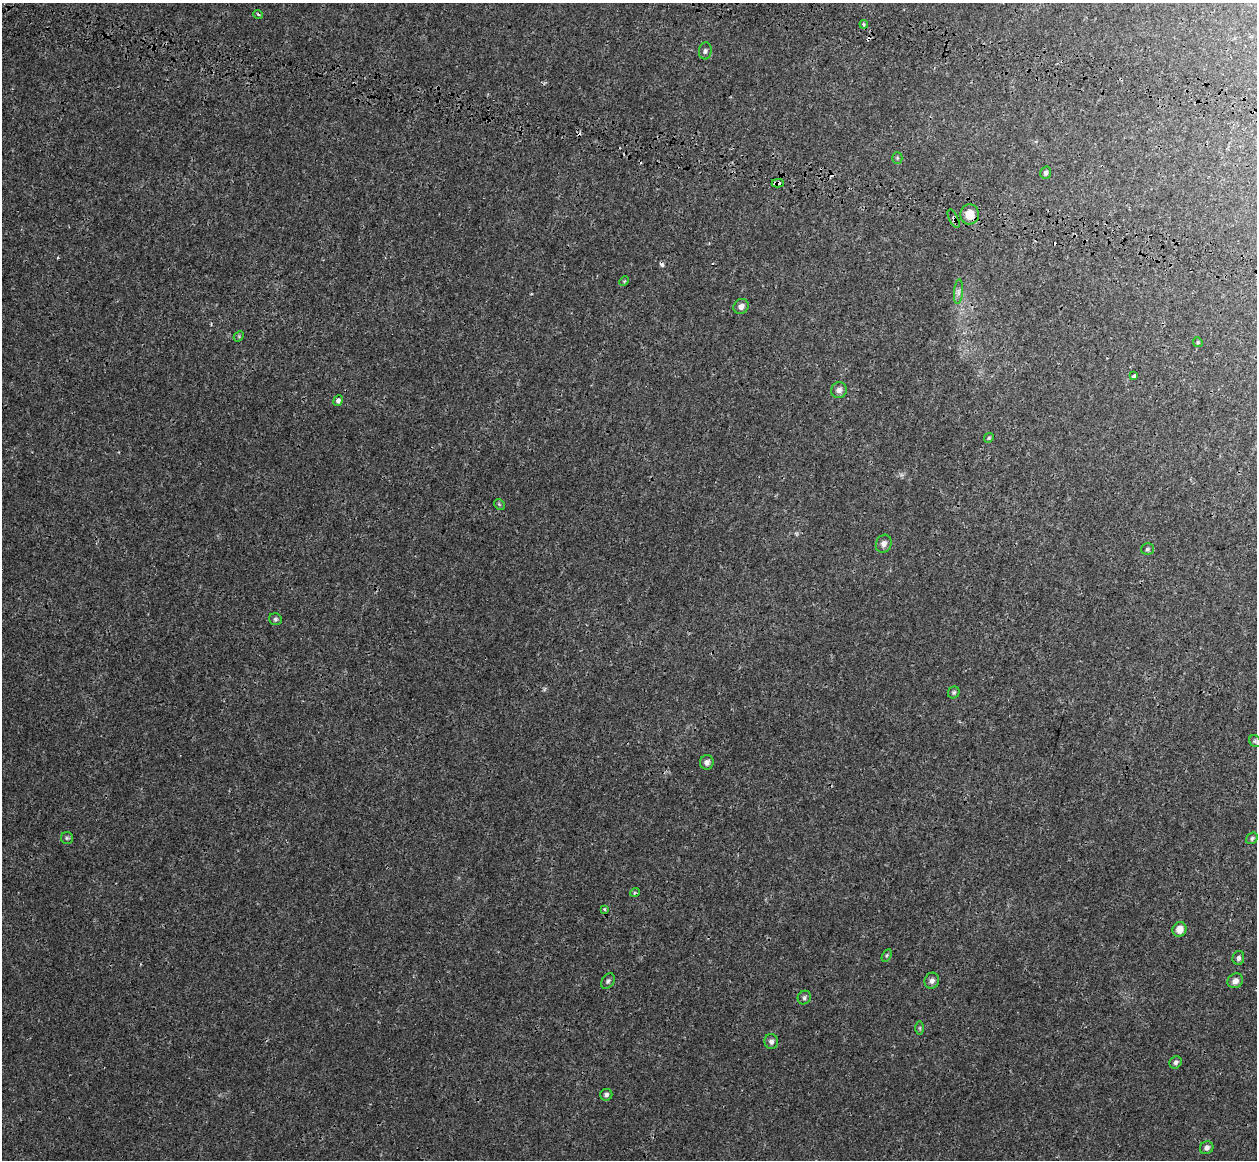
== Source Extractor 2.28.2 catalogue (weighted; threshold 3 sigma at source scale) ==
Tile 10 of 4 x 4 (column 2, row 3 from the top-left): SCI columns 1401-2655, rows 1773-2930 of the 5358 x 5763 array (HDU 1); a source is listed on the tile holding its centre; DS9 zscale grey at full resolution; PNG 1259 x 1162 px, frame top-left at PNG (2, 3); each listed source drawn as its Kron ellipse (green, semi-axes under 4 px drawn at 4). Shown black and unused: <1% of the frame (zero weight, under 3 of 4 exposures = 17% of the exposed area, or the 3 px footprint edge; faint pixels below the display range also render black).
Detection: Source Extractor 2.28.2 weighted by HDU 2 'WHT'; one run over the whole footprint, this tile lists its part. Background 3.37e-04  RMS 0.0013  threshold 0.00577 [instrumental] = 3 sigma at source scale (4.5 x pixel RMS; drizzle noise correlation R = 1.50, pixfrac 1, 0.0396/0.0396 arcsec/px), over >= 5 px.
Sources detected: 45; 1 too faint to see at this stretch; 4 cosmic-ray / hot-pixel residue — neither listed nor drawn; the other 40 listed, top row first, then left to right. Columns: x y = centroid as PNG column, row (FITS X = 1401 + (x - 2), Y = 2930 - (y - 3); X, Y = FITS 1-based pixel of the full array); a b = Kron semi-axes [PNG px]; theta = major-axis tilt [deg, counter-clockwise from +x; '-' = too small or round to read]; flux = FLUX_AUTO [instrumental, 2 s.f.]
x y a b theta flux
258 14 5 3 - 0.12
864 24 4 3 - 0.24
705 51 8 6 82 0.33
897 158 5 5 - 0.17
1046 173 6 5 - 0.3
778 183 6 4 2 0.71
970 214 10 9 - 1.6
954 219 10 4 -63 0.28
624 281 5 4 - 0.12
958 292 12 4 86 0.44
741 306 8 7 - 0.55
239 336 6 4 48 0.15
1198 342 5 4 - 0.14
1134 376 3 3 - 0.68
839 390 8 7 - 0.56
338 401 6 4 65 0.34
989 438 5 4 - 0.16
499 504 6 4 -45 0.17
884 544 9 7 62 0.58
1147 549 6 5 - 0.22
275 619 6 6 - 0.25
954 692 6 5 - 0.21
1255 741 6 5 - 0.22
707 762 7 7 - 0.48
67 838 6 6 - 0.22
1252 838 6 5 - 0.23
635 892 5 3 - 0.13
604 909 4 4 - 0.16
1179 929 7 7 - 1.3
887 955 7 4 59 0.16
1238 958 7 6 - 0.34
608 981 8 6 53 0.29
932 981 8 7 - 0.45
1235 981 8 7 - 0.65
804 998 7 6 - 0.28
920 1028 7 4 -89 0.17
771 1041 7 7 - 0.39
1176 1062 6 5 - 0.31
606 1095 6 6 - 0.33
1207 1148 7 6 - 0.41
Overlapping masked pixels (flux is a lower limit): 3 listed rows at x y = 778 183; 970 214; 954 219